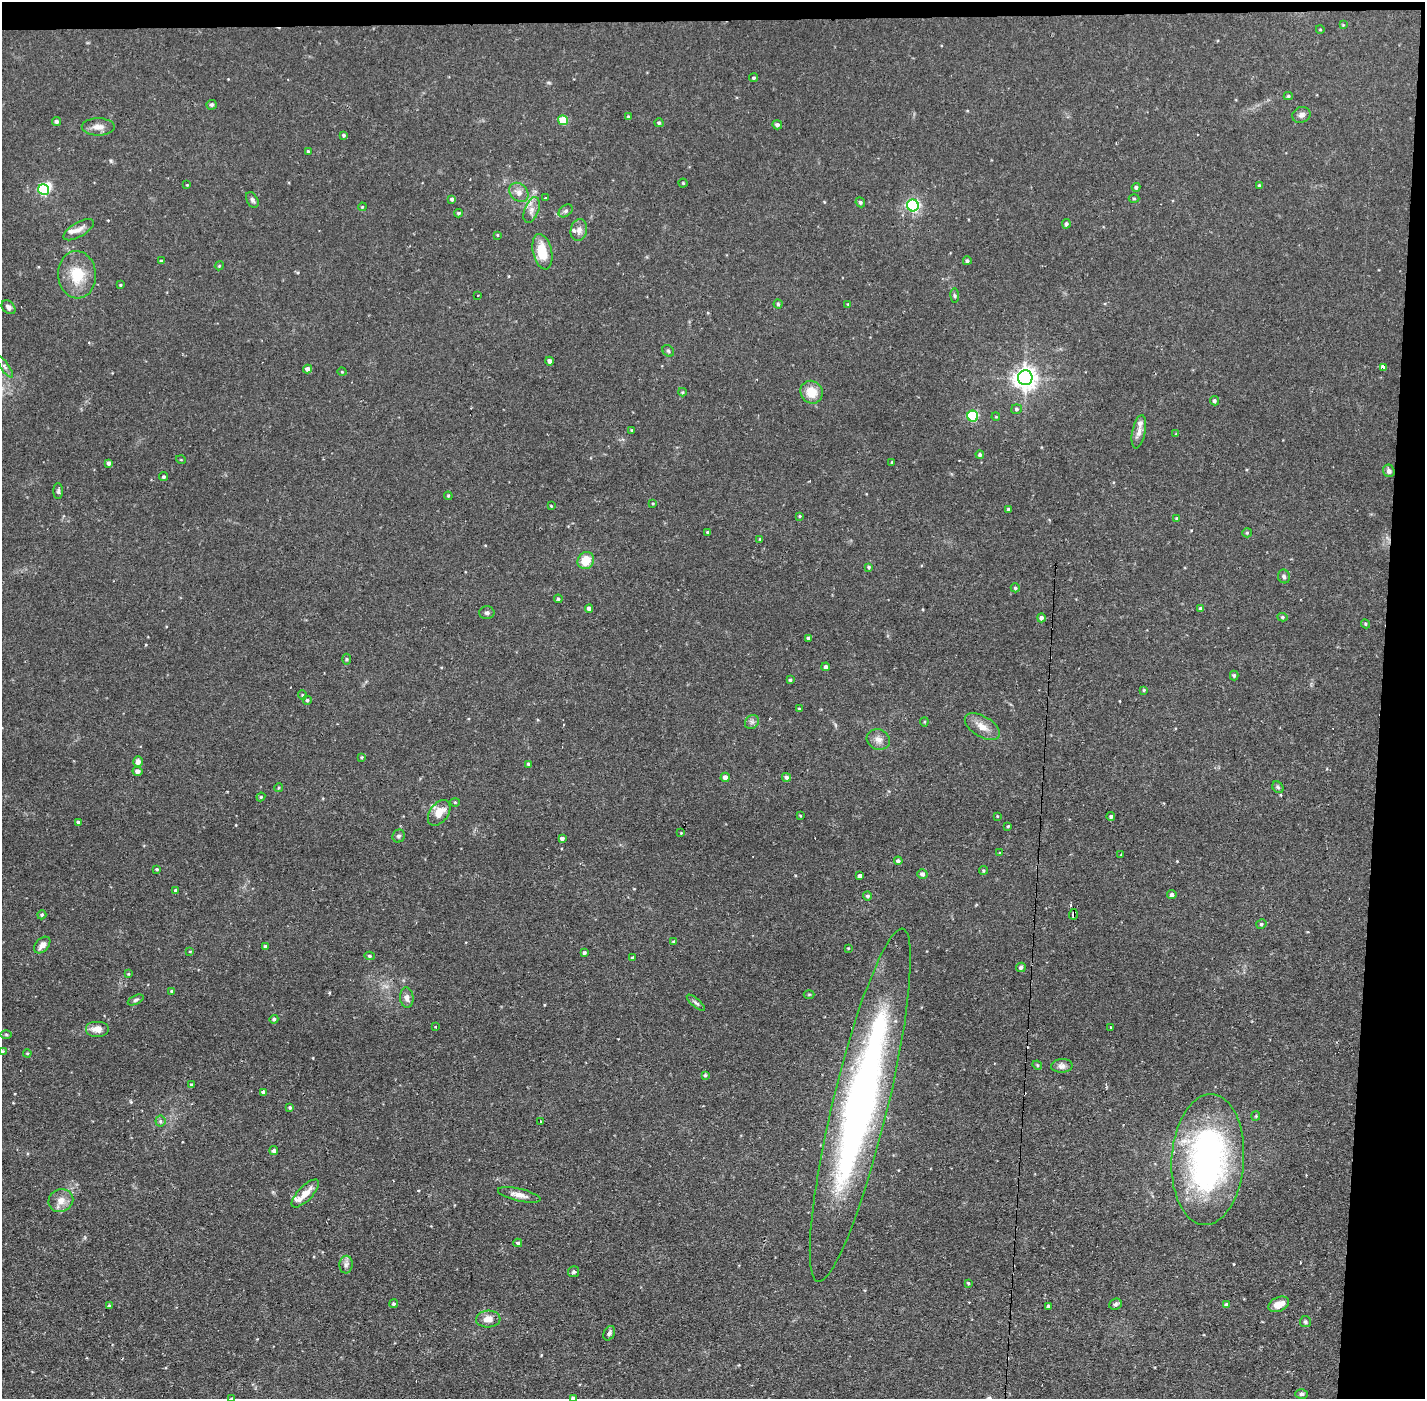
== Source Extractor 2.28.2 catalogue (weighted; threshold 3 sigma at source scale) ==
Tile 3 of 3 x 3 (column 3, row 1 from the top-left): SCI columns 2846-4268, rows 2848-4244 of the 4268 x 4297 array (HDU 1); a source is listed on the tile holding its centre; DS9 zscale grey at full resolution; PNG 1427 x 1401 px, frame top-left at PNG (2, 2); each listed source drawn as its Kron ellipse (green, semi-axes under 4 px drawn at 4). Shown black and unused: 4% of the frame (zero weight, under 2 of 3 exposures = <1% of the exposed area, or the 3 px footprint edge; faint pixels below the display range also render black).
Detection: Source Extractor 2.28.2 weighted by HDU 2 'WHT'; one run over the whole footprint, this tile lists its part. Background 0.0735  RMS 0.0063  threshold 0.0284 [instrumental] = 3 sigma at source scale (4.5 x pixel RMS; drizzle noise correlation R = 1.50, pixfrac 1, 0.05/0.05 arcsec/px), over >= 5 px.
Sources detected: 199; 2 inside a brighter object's white glare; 6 cosmic-ray / hot-pixel residue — neither listed nor drawn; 5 inside a brighter listed object's ellipse — not listed separately; the other 186 listed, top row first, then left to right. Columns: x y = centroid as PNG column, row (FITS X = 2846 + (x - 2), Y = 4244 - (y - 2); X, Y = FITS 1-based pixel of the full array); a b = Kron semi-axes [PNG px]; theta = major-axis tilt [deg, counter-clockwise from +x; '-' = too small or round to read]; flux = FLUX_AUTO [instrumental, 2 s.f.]
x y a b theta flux
1343 25 4 3 - 0.48
1320 29 4 3 - 0.51
754 78 4 4 - 0.95
1288 96 4 4 - 0.8
212 105 5 5 - 1.3
1301 115 9 7 20 2.5
628 117 3 3 - 0.67
563 120 5 5 - 19
56 121 4 4 - 1.6
659 123 5 4 - 0.99
777 125 5 4 - 1.7
98 127 16 8 0 5
344 135 4 4 - 1
308 151 3 3 - 0.63
683 183 4 4 - 0.67
187 185 3 3 - 0.5
1259 185 4 3 - 0.71
1136 187 4 4 - 1.2
44 190 5 5 - 48
519 192 11 8 -45 4.1
545 198 3 2 - 0.83
452 199 4 4 - 1.4
1134 199 5 3 - 0.7
252 200 8 5 -61 1.6
860 202 5 4 - 1.1
913 205 6 6 - 120
362 207 4 3 - 0.57
532 210 13 7 69 3.9
566 211 8 5 40 1.5
459 213 4 4 - 0.96
1066 224 5 4 - 1.5
79 230 17 7 31 4
579 230 11 8 79 3.3
497 235 4 3 - 0.5
542 252 18 9 -77 16
161 261 4 3 - 0.71
967 261 4 4 - 1.3
219 266 4 3 - 0.63
77 275 24 19 -87 18
120 285 3 3 - 0.63
478 295 3 2 - 0.78
955 296 7 4 -83 0.93
778 304 4 4 - 0.74
848 304 4 3 - 0.55
9 307 8 5 -44 2.1
668 351 6 5 - 1
549 361 4 4 - 2.4
4 366 13 3 -54 1.6
1384 367 3 3 - 66
307 369 4 4 - 3
342 372 4 3 - 0.52
1025 378 7 7 - 470
682 392 4 4 - 0.67
812 392 12 10 -50 11
1214 401 4 4 - 1.5
1016 409 5 5 - 1.2
973 416 5 5 - 58
996 417 4 3 - 0.52
632 430 4 2 - 0.49
1139 432 17 6 78 3.5
1176 434 4 3 - 0.47
980 455 4 4 - 1.2
181 460 5 3 - 0.49
892 462 3 2 - 0.5
109 463 4 4 - 1.8
1389 471 6 5 - 1.8
163 477 4 4 - 0.94
58 491 8 5 -90 1.2
448 496 4 4 - 0.68
653 503 4 3 - 0.51
551 506 3 2 - 0.5
1008 509 4 3 - 0.7
800 516 4 3 - 0.59
1177 518 4 3 - 0.67
708 532 4 3 - 0.96
1247 533 5 4 - 0.85
760 539 4 4 - 0.55
586 561 9 8 - 11
869 567 4 3 - 0.82
1284 576 7 6 - 1.3
1015 588 4 4 - 0.96
558 599 4 4 - 0.94
1201 608 4 4 - 1.4
589 609 4 4 - 2.9
487 613 7 6 - 1.5
1282 617 5 4 - 0.91
1041 618 4 4 - 1.7
1365 624 5 4 - 0.77
808 638 3 3 - 1.2
347 659 5 3 - 0.73
826 667 4 4 - 1.9
1234 675 5 4 - 0.96
790 680 4 3 - 0.9
1144 690 4 4 - 0.65
302 695 5 3 - 0.52
307 700 4 4 - 0.97
799 708 3 3 - 0.6
752 722 7 6 - 1.8
924 722 4 4 - 0.72
982 727 19 10 -32 6.8
878 740 12 10 -23 4.1
362 757 4 3 - 0.64
138 762 5 5 - 2.9
528 764 4 4 - 1.1
137 771 5 4 - 2.5
725 777 5 4 - 3.5
786 777 4 4 - 1.7
279 787 4 3 - 0.6
1278 787 6 5 - 1
261 797 4 4 - 0.76
455 802 4 4 - 0.66
439 813 14 9 54 9
800 815 4 3 - 0.5
997 816 4 2 - 0.41
1111 817 4 4 - 1.3
78 822 3 3 - 1.4
1008 826 3 3 - 0.67
681 833 2 2 - 0.42
399 836 6 6 - 1.4
562 838 4 4 - 2
1000 853 4 3 - 0.71
1121 855 2 2 - 0.58
898 861 4 4 - 1.6
157 869 4 3 - 0.71
983 870 4 4 - 0.74
922 874 5 4 - 1.9
860 876 4 3 - 8
176 891 4 4 - 1.4
1172 895 4 4 - 2.1
868 896 4 4 - 1.3
1073 914 5 3 - 2
42 915 4 4 - 0.98
1261 924 5 4 - 1.1
674 941 4 3 - 0.78
42 945 10 6 48 3.6
265 946 4 4 - 0.87
848 948 3 3 - 0.5
190 951 4 3 - 0.45
584 953 4 3 - 1.2
370 956 5 4 - 1
632 958 4 4 - 0.86
1021 967 5 4 - 1.6
128 974 4 4 - 0.64
171 991 4 3 - 0.57
809 994 5 3 - 0.6
407 998 10 6 -85 3.1
136 1000 8 4 25 1.2
696 1003 11 4 -40 1.5
274 1019 4 4 - 1.1
436 1027 3 2 - 0.7
1110 1027 2 2 - 0.75
97 1029 12 8 0 5.3
6 1034 6 4 -1 0.73
2 1052 3 3 - 1.1
27 1053 4 3 - 0.59
1037 1065 5 4 - 0.66
1062 1066 11 6 3 2.7
705 1075 4 3 - 0.88
192 1085 4 3 - 1.7
264 1092 4 4 - 2.2
860 1105 181 27 76 330
290 1107 4 4 - 1
1256 1116 5 4 - 0.72
160 1121 5 5 - 1
540 1122 3 3 - 2.6
274 1151 4 4 - 1.4
1208 1159 65 36 86 180
305 1193 18 7 46 7
519 1195 22 6 -13 4.7
61 1201 13 11 22 6
518 1243 4 4 - 1.2
346 1265 9 6 86 2.3
574 1272 5 5 - 1.2
968 1283 3 3 - 0.82
393 1304 4 4 - 1
1115 1304 6 5 - 1.6
1279 1304 11 7 24 7.5
1227 1305 4 4 - 2.1
109 1306 3 3 - 0.99
1048 1306 3 3 - 1.1
488 1319 12 8 3 5.7
1305 1322 5 5 - 1.1
609 1333 7 5 63 1.6
1301 1394 6 5 - 1.2
231 1398 4 3 - 0.56
573 1398 4 4 - 1.6
Overlapping masked pixels (flux is a lower limit): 1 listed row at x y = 1073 914
Isophote crosses this tile's border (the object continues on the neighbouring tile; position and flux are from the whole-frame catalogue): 3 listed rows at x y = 2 1052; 231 1398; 573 1398